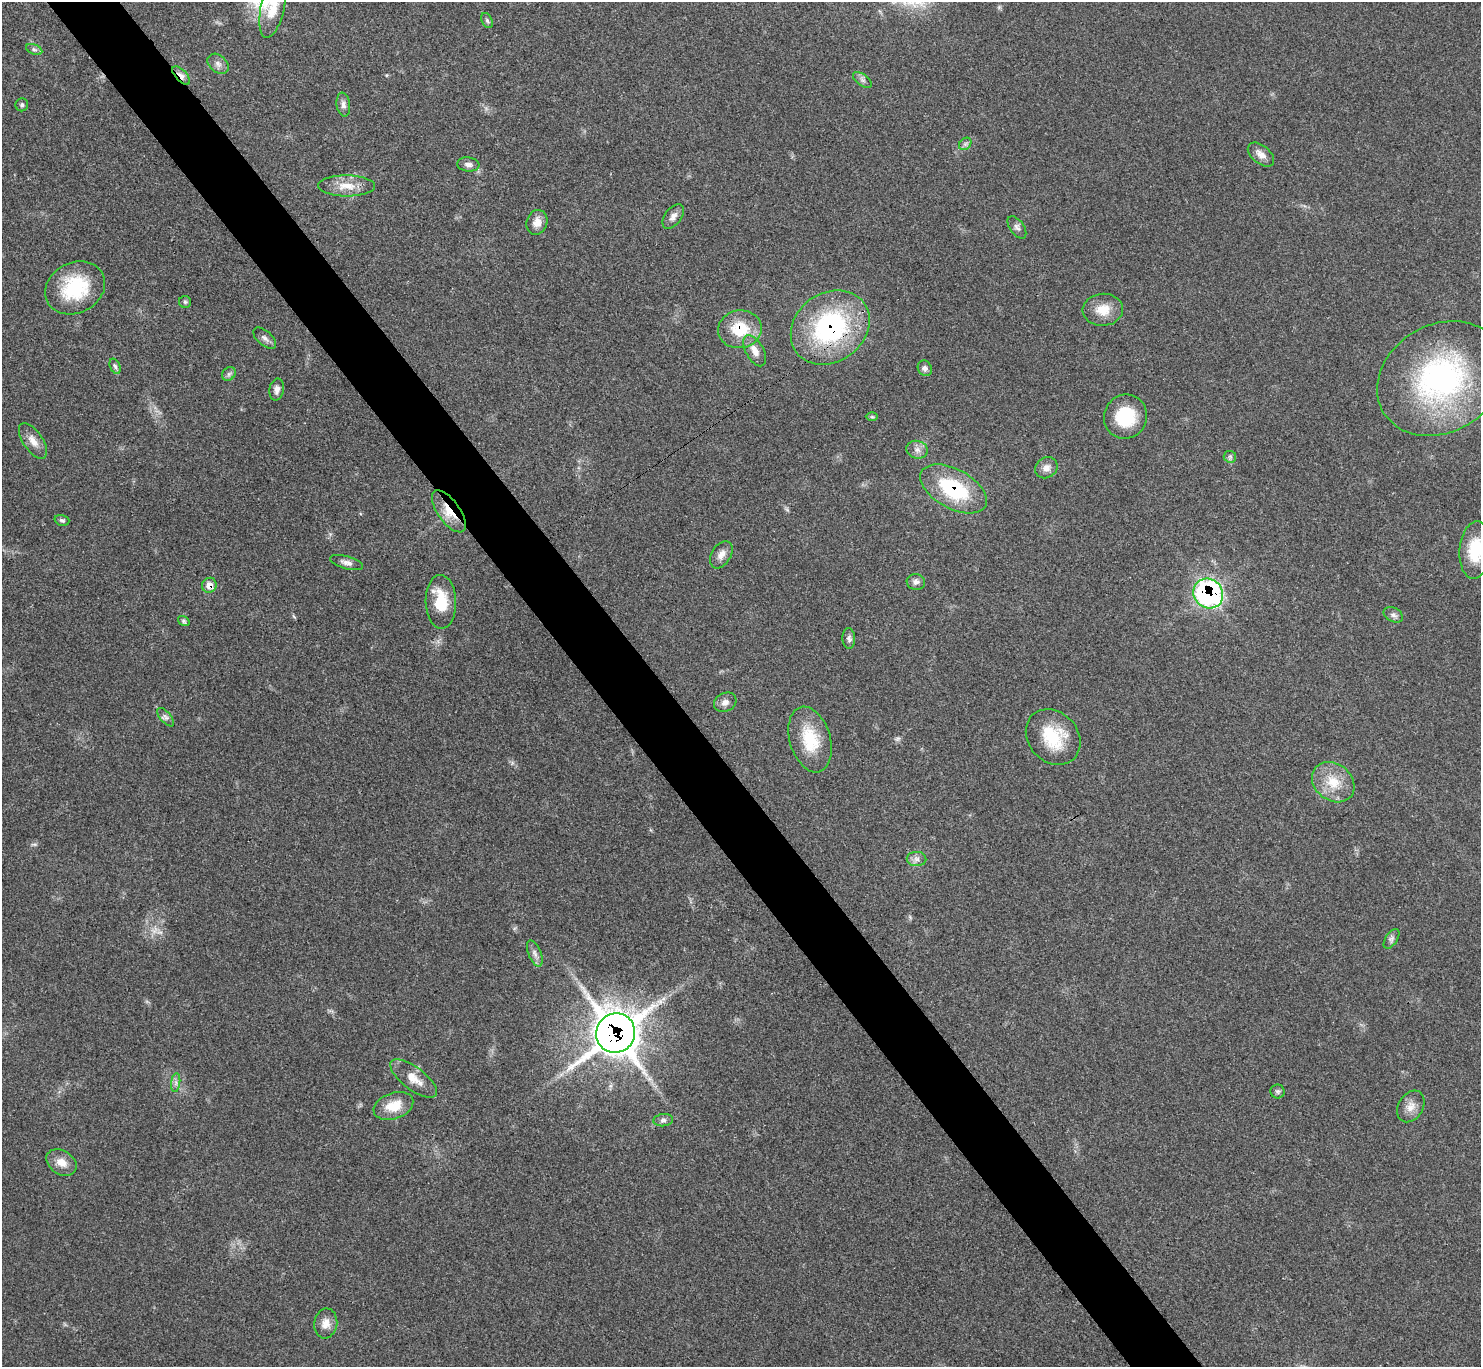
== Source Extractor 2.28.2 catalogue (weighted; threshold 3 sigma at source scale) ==
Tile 11 of 4 x 4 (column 3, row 3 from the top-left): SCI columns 2966-4444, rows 1528-2892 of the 5926 x 5923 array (HDU 1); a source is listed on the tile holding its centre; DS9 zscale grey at full resolution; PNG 1483 x 1369 px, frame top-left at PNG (2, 2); each listed source drawn as its Kron ellipse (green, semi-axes under 4 px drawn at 4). Shown black and unused: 5% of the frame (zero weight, under 3 of 4 exposures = <1% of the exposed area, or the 3 px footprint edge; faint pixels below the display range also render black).
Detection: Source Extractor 2.28.2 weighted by HDU 2 'WHT'; one run over the whole footprint, this tile lists its part. Background 0.063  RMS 0.0054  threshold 0.0244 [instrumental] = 3 sigma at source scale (4.5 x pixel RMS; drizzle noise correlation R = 1.50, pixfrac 1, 0.05/0.05 arcsec/px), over >= 5 px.
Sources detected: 65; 2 too faint to see at this stretch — neither listed nor drawn; the other 63 listed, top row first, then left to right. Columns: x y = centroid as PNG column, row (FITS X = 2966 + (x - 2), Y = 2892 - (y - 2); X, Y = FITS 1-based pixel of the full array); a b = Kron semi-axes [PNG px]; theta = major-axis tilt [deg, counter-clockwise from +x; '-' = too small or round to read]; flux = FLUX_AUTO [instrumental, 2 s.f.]
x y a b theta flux
273 6 33 12 77 13
487 20 8 5 -63 1.1
34 49 8 5 -22 1.3
218 64 12 8 -42 2.8
181 76 12 5 -47 3.4
862 80 11 5 -38 1.8
22 105 6 6 - 1.1
343 105 12 6 -81 2.3
965 144 7 5 45 1.3
1261 155 15 9 -39 4.6
468 164 11 7 -7 2.5
346 186 28 10 0 9.1
673 216 14 8 53 2.9
537 222 12 10 72 5
1017 227 13 7 -54 2.1
75 288 31 25 27 34
185 302 6 6 - 1
1103 310 20 16 4 9.7
830 327 42 34 36 86
740 329 22 19 9 19
265 338 14 7 -41 2.5
755 351 17 9 -61 5
115 366 8 5 -68 1.3
925 368 8 7 - 1.8
229 374 7 6 - 1.4
1441 378 67 53 31 130
277 389 11 7 81 2.8
872 417 6 4 0 0.78
1125 417 22 21 - 24
33 441 20 9 -55 5.2
917 450 11 8 -15 3
1230 457 6 6 - 1.2
1046 468 12 10 31 3.7
953 489 36 19 -29 41
449 511 24 11 -54 11
62 520 7 5 -17 1.2
1475 550 29 16 84 21
721 555 15 9 57 3.8
347 563 17 6 -15 2.8
916 582 9 8 - 2.2
209 585 7 7 - 4.8
1208 593 15 14 - 100
441 602 27 15 -88 17
1393 615 10 7 -27 2.1
184 621 6 4 -35 0.96
849 639 10 6 -88 1.8
725 702 12 9 28 2.9
165 717 11 5 -49 1.8
1053 737 30 24 -48 24
810 739 34 20 -74 22
1333 782 23 18 -38 14
917 859 10 7 -2 2.5
1391 939 11 6 56 1.8
535 953 14 6 -68 2.5
616 1033 20 19 - 1200
414 1078 28 11 -37 7.9
176 1083 9 4 82 1.6
1278 1091 7 7 - 1.3
393 1106 20 13 20 11
1411 1106 17 12 60 5.4
663 1120 10 6 6 1.8
61 1162 16 11 -33 6.2
326 1323 15 11 81 5.3
Overlapping masked pixels (flux is a lower limit): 8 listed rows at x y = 181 76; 830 327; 740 329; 953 489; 449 511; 209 585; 1208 593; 616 1033
Isophote crosses this tile's border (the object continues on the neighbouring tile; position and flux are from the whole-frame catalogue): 2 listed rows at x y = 273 6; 1475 550